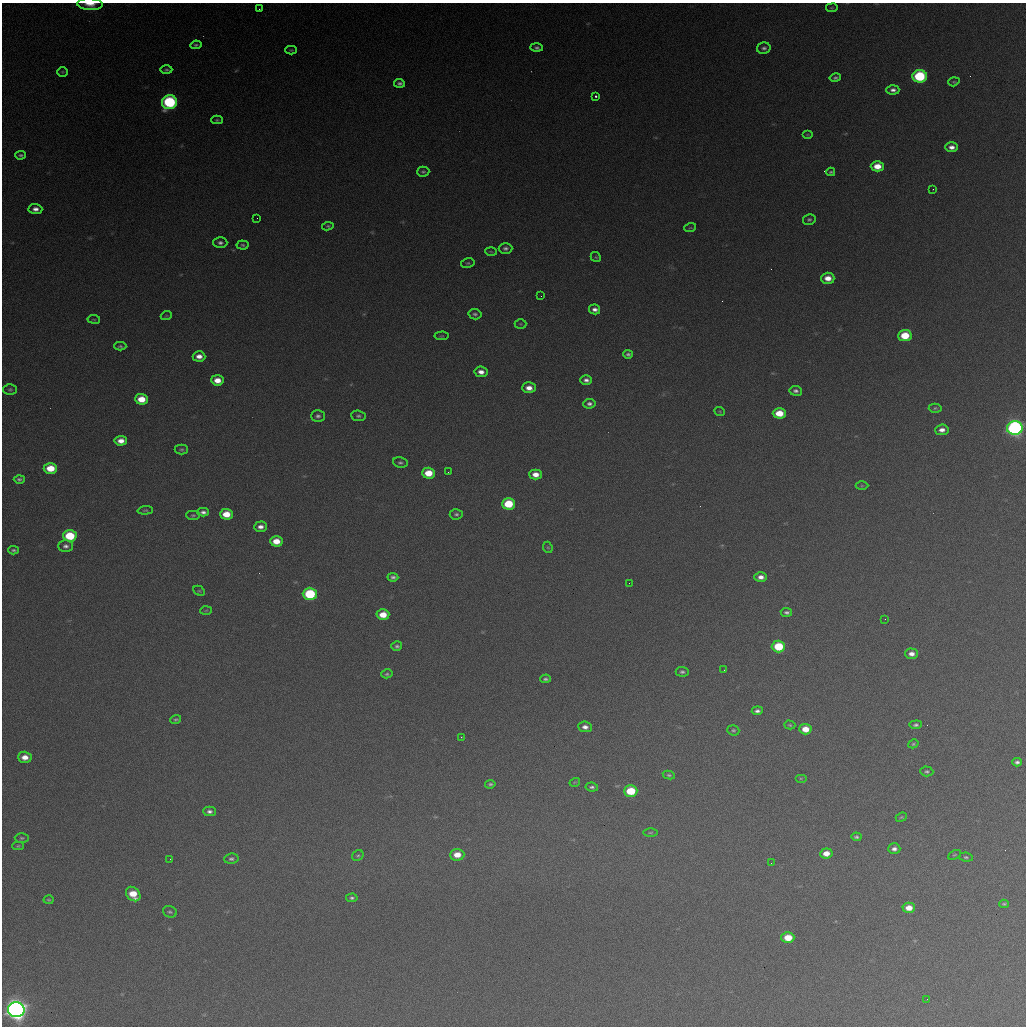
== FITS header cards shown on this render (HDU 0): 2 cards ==
NAXIS1  =                 1024 / length of data axis 1
NAXIS2  =                 1024 / length of data axis 2

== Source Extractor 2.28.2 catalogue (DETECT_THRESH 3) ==
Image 1024 x 1024 px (HDU 0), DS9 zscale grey, 1 PNG px = 1 image px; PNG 1028 x 1028 px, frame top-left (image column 1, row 1024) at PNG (2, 3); each listed source drawn as its Kron ellipse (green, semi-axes under 4 px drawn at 4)
Background 368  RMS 16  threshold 47.8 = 3 sigma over >= 5 px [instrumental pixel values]
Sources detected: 141; all 141 listed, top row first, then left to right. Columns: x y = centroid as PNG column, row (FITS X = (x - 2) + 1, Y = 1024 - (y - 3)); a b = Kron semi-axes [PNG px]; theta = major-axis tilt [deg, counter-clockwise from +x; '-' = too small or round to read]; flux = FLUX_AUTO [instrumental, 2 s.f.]
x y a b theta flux
90 4 13 5 -4 1.1e+04
832 8 6 3 8 1.1e+03
259 9 2 2 - 6.7e+02
196 45 5 4 - 2.2e+03
537 48 6 4 -1 2.7e+03
764 48 7 5 13 3.3e+03
291 50 6 4 1 1.3e+03
166 70 6 4 0 2.2e+03
62 72 5 5 - 1.3e+03
920 76 7 6 - 1.0e+05
835 77 6 4 13 2.3e+03
954 82 6 4 18 1.4e+03
399 83 5 4 - 3.0e+03
893 90 6 4 2 4.5e+03
596 96 3 2 - 8.3e+03
169 102 7 7 - 1.5e+05
217 120 6 4 0 1.5e+03
807 135 5 3 - 9.7e+02
951 147 6 4 -2 6.5e+03
21 155 5 4 - 2.3e+03
877 166 6 5 - 1.6e+04
423 172 6 5 - 2.3e+03
831 172 4 3 - 1.8e+03
933 189 2 2 - 5.8e+02
35 209 7 5 -1 6.0e+03
257 218 2 2 - 4.6e+02
809 219 6 5 - 2.3e+03
328 226 6 4 8 1.6e+03
690 228 6 3 18 1.2e+03
220 243 7 5 -1 3.3e+03
243 245 6 4 -6 2.0e+03
505 248 7 5 1 3.3e+03
491 252 6 4 -3 1.3e+03
596 257 5 4 - 1.4e+03
468 263 7 5 14 1.8e+03
828 278 7 5 2 1.2e+04
541 296 2 2 - 6.6e+02
595 309 5 5 - 5.1e+03
475 314 6 5 - 2.7e+03
166 316 5 3 - 1.0e+03
94 319 6 3 -9 1.1e+03
520 324 6 5 - 1.4e+03
905 335 6 5 - 3.3e+04
442 336 7 3 5 1.1e+03
120 346 6 4 0 2.0e+03
628 354 5 4 - 2.7e+03
199 356 6 5 - 8.2e+03
481 372 6 5 - 7.3e+03
217 380 6 5 - 1.2e+04
586 380 6 4 0 4.4e+03
529 388 7 5 0 8.8e+03
10 389 6 5 - 2.0e+03
796 391 6 5 - 3.4e+03
141 399 6 5 - 1.9e+04
589 404 6 5 - 3.4e+03
935 408 6 4 3 1.8e+03
720 412 5 3 - 1.1e+03
779 413 6 5 - 2.4e+04
318 416 7 6 - 3.1e+03
358 416 7 5 -4 2.4e+03
1015 428 8 7 - 4.2e+05
942 430 7 5 6 6.4e+03
121 441 6 5 - 9.1e+03
181 449 6 5 - 2.0e+03
400 463 7 5 -9 2.4e+03
50 468 7 5 1 2.5e+04
448 472 3 2 - 7.9e+02
428 473 6 5 - 2.3e+04
536 474 6 5 - 1.0e+04
19 479 5 4 - 2.4e+03
862 486 6 4 0 1.4e+03
508 504 6 5 - 4.4e+04
145 510 7 4 5 1.7e+03
203 512 6 4 0 4.0e+03
226 514 6 5 - 1.9e+04
456 514 6 5 - 2.5e+03
193 515 7 4 1 1.7e+03
261 527 6 5 - 5.8e+03
70 536 7 5 -2 4.9e+04
276 541 6 5 - 1.6e+04
66 546 7 6 - 4.0e+03
548 547 6 4 -67 1.4e+03
13 550 5 3 - 2.0e+03
393 577 5 4 - 2.9e+03
761 577 6 4 0 6.5e+03
629 583 2 2 - 4.4e+02
199 591 6 4 -28 1.3e+03
310 594 7 6 - 8.2e+04
206 610 6 4 3 1.2e+03
786 612 6 4 -6 2.6e+03
383 615 6 5 - 1.8e+04
885 619 2 2 - 2.5e+03
397 646 5 4 - 2.5e+03
778 646 6 6 - 4.9e+04
911 654 6 5 - 7.0e+03
724 670 2 2 - 8.5e+02
682 672 6 4 -3 2.6e+03
387 674 5 4 - 1.9e+03
545 679 5 3 - 2.2e+03
757 711 5 4 - 3.5e+03
176 719 5 4 - 1.9e+03
790 725 6 4 -16 1.5e+03
916 725 6 4 5 2.5e+03
585 727 7 5 -5 5.5e+03
805 729 6 5 - 1.6e+04
733 730 6 5 - 2.1e+03
461 737 2 2 - 6.7e+02
913 744 5 4 - 1.5e+03
25 757 7 5 -2 1.0e+04
1017 762 5 4 - 3.1e+03
927 771 6 5 - 2.2e+03
669 775 6 4 -10 2.0e+03
801 778 6 4 0 1.3e+03
575 782 5 3 - 1.0e+03
490 784 5 3 - 2.1e+03
592 787 6 4 -8 2.8e+03
631 791 6 5 - 4.1e+04
209 811 6 5 - 3.7e+03
901 817 6 4 22 1.5e+03
650 833 7 3 1 1.4e+03
856 837 5 4 - 2.2e+03
22 838 7 4 0 2.0e+03
18 846 6 4 2 1.5e+03
894 849 6 5 - 4.7e+03
826 853 6 5 - 1.1e+04
457 855 7 6 - 1.5e+04
954 855 7 3 26 1.2e+03
358 856 6 5 - 1.8e+03
966 857 7 4 -7 1.9e+03
170 859 2 2 - 4.7e+02
231 859 7 5 6 2.8e+03
771 863 2 2 - 4.7e+02
133 894 8 6 -45 2.3e+04
352 898 6 4 4 2.3e+03
49 900 5 3 - 1.4e+03
1004 904 5 3 - 1.6e+03
909 908 6 5 - 1.3e+04
170 912 7 5 -20 2.2e+03
788 938 6 5 - 2.4e+04
927 999 2 2 - 5.9e+02
16 1010 8 7 - 1.1e+06
At the frame edge (FLAGS 8, measured only in part): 1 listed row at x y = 90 4